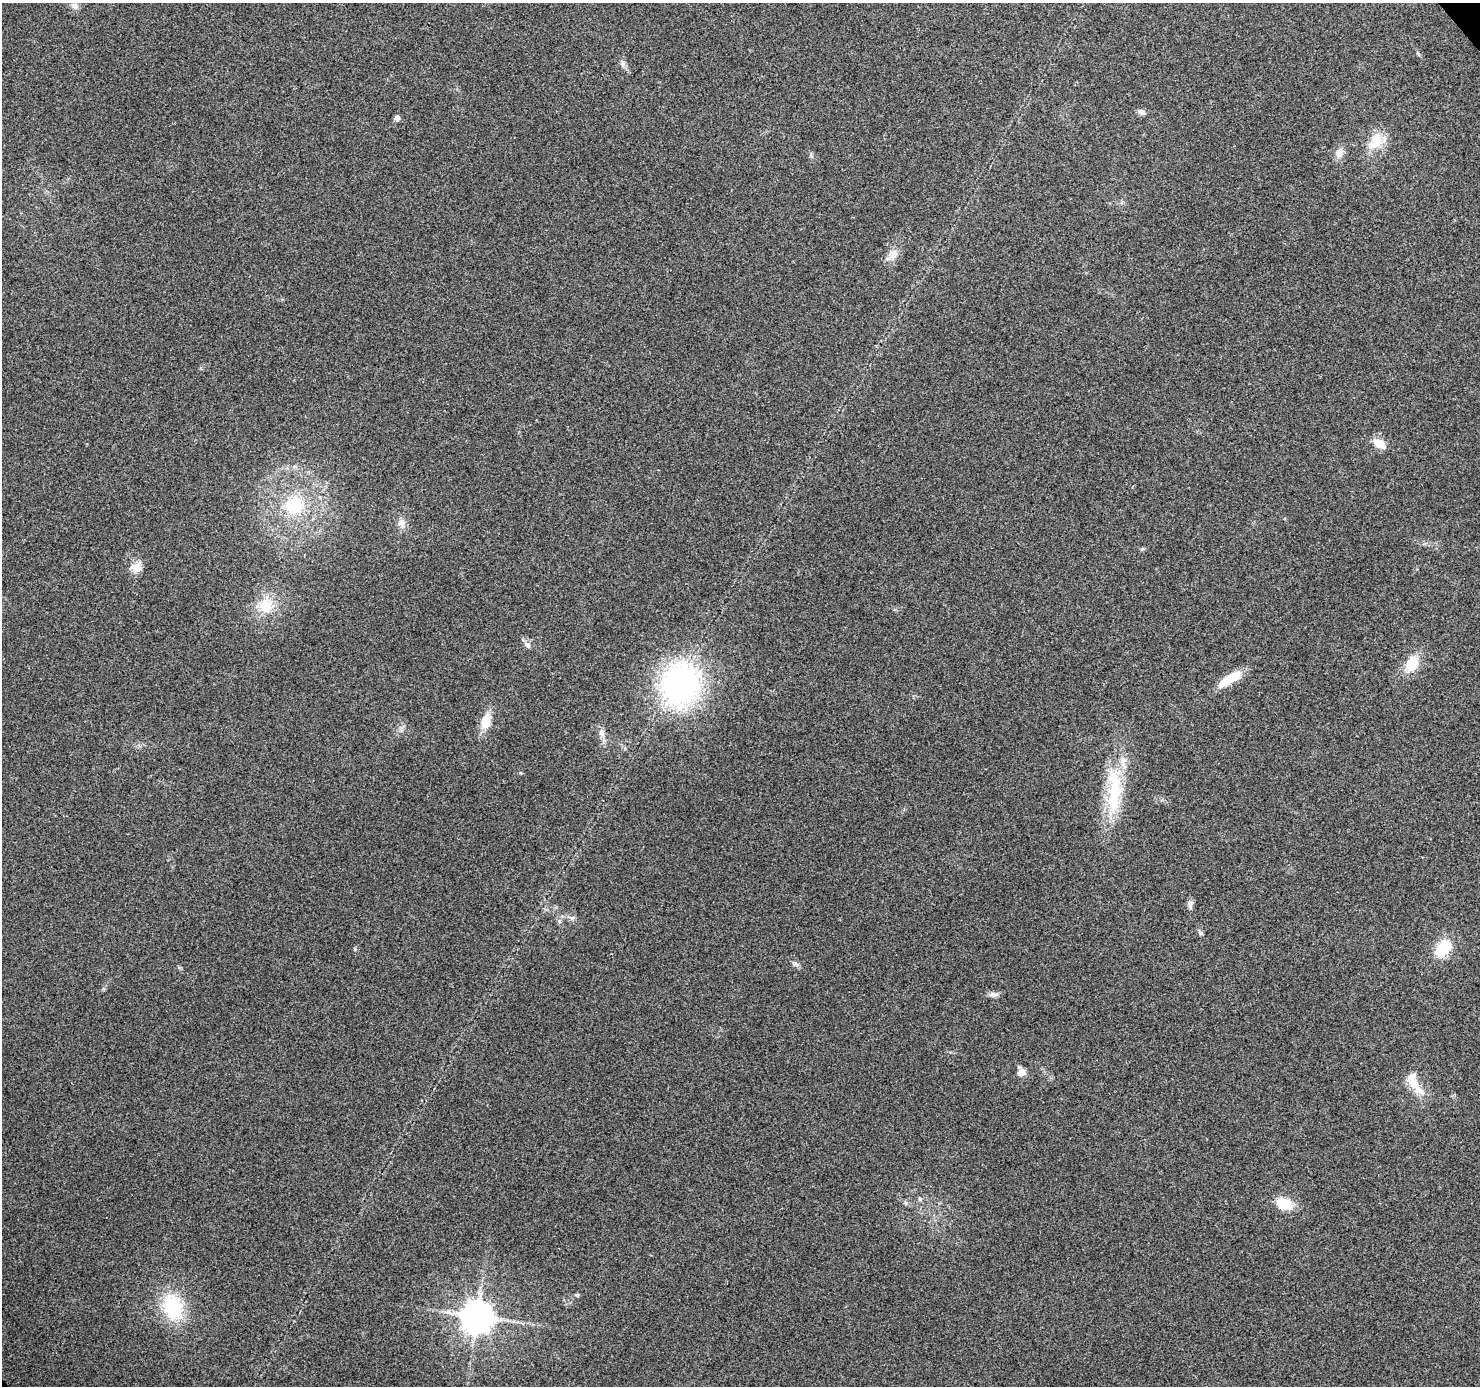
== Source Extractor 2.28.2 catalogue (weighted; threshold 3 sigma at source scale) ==
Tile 10 of 4 x 4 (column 2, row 3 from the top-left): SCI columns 1565-3042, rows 1597-2980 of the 6079 x 6019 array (HDU 1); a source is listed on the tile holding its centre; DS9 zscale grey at full resolution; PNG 1482 x 1388 px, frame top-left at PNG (2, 3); no overlay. Shown black and unused: <1% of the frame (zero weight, under 3 of 4 exposures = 7% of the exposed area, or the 3 px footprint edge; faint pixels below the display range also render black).
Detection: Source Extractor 2.28.2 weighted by HDU 2 'WHT'; one run over the whole footprint, this tile lists its part. Background 0.0798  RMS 0.0076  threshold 0.0343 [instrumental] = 3 sigma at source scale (4.5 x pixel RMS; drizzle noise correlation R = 1.50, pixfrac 1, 0.0396/0.0396 arcsec/px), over >= 5 px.
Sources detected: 34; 2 inside a brighter listed object's ellipse — not listed separately; the other 32 listed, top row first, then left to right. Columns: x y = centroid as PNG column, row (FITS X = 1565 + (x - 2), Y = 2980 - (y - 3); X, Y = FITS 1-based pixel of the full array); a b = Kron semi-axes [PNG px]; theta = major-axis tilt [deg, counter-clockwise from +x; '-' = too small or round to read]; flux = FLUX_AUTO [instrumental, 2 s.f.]
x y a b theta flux
75 6 9 8 - 3.5
623 63 9 7 82 2.6
1141 112 9 7 -19 3.2
397 118 5 5 - 3.7
1375 141 26 16 59 18
1339 153 11 9 71 6
894 254 12 11 - 6
1379 443 16 10 -32 9.6
294 506 23 22 - 37
401 523 12 9 -64 4.9
136 567 16 13 54 7.9
265 606 18 18 - 18
528 645 10 6 -58 3
1412 663 19 13 63 18
1227 681 23 10 32 17
680 685 47 40 69 160
486 721 15 10 71 14
601 733 11 7 -71 4.1
1114 791 78 18 88 52
1190 903 11 6 86 3
572 918 7 5 42 1.7
1201 933 6 5 - 1.4
1443 948 17 11 47 29
796 964 12 4 -20 2
993 994 11 7 -7 3
1021 1072 11 8 -79 5.9
1415 1085 36 11 -52 14
920 1199 6 4 -89 1.1
1285 1204 16 10 -21 23
577 1295 5 4 - 1.1
173 1307 30 21 -75 45
477 1316 9 9 - 1500
Unlisted compact peaks at least as high as the median listed source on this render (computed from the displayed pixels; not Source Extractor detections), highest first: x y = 1142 549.